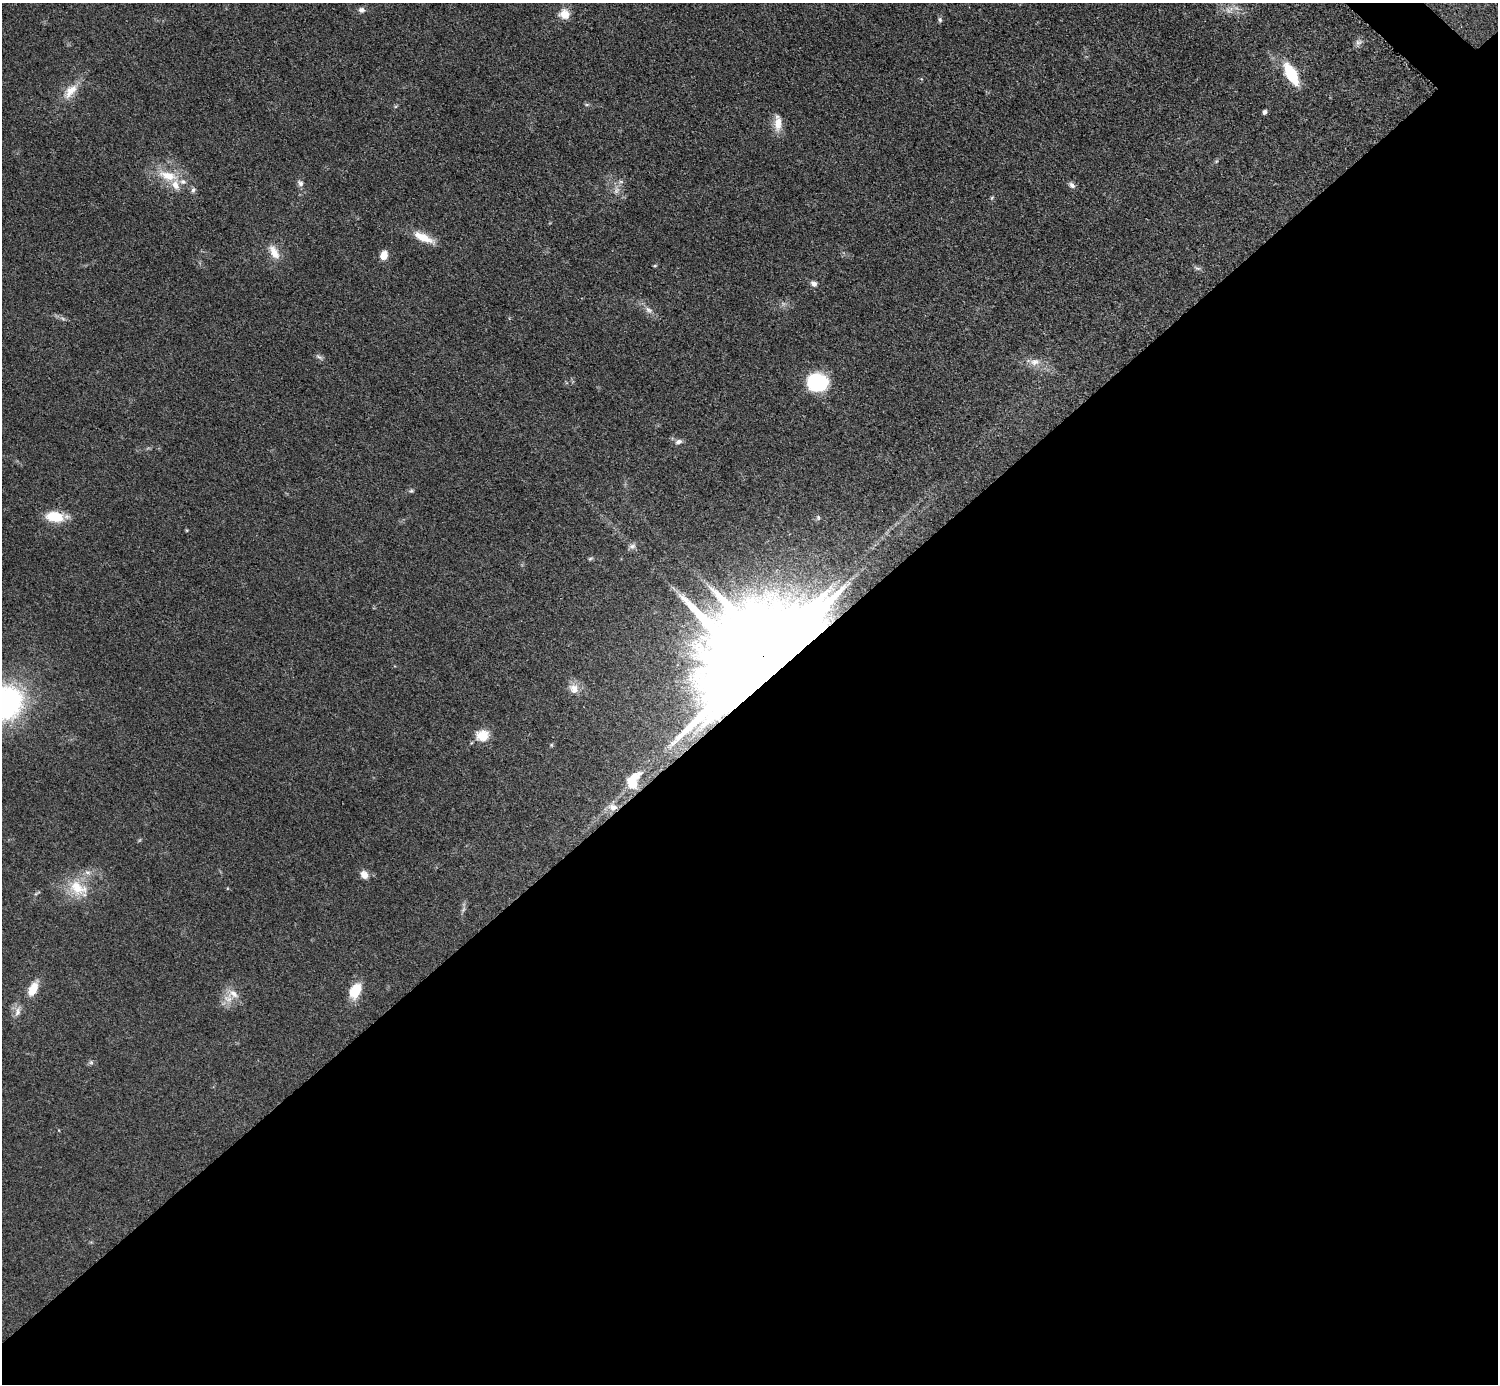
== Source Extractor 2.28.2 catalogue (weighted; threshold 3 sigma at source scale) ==
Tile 15 of 4 x 4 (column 3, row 4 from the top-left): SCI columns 3000-4495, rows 306-1687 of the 5993 x 5993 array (HDU 1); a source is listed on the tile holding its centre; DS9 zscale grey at full resolution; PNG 1500 x 1386 px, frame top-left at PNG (2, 3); no overlay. Shown black and unused: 50% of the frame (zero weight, under 3 of 5 exposures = <1% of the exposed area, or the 3 px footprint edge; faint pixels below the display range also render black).
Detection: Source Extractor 2.28.2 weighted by HDU 2 'WHT'; one run over the whole footprint, this tile lists its part. Background 0.0505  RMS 0.0053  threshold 0.0239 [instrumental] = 3 sigma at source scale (4.5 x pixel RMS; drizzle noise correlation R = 1.50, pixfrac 1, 0.05/0.05 arcsec/px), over >= 5 px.
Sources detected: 55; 1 inside a brighter object's white glare — not listed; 4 inside a brighter listed object's ellipse — not listed separately; the other 50 listed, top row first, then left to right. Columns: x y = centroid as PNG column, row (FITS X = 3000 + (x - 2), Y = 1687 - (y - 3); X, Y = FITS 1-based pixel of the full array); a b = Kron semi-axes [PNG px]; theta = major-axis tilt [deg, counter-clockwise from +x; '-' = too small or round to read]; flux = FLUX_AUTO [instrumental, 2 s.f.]
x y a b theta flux
361 10 8 7 - 1.8
1228 10 10 5 -26 2.4
564 14 13 12 - 6.4
940 20 7 5 -71 1.2
1359 42 11 7 23 2
1291 74 19 8 -61 29
70 91 26 12 48 9.2
587 104 6 4 19 0.75
1264 112 5 4 - 1.6
778 123 19 9 84 6.8
168 176 30 13 -15 14
300 183 8 7 - 1.9
1072 185 10 6 -39 1.9
193 190 8 5 68 1.4
616 190 10 7 59 2.8
992 198 6 4 59 0.72
424 238 30 9 -25 9.5
274 252 22 11 -62 6.9
384 255 8 6 75 7.4
655 266 5 3 - 0.6
1197 268 10 4 -22 1.3
814 284 8 6 -27 2.1
648 310 13 7 -34 3
319 357 12 4 -38 1.4
1035 362 15 9 7 4.7
818 383 14 12 -1 61
678 442 10 7 23 2.3
411 491 7 5 -18 0.9
54 517 16 9 -8 19
818 517 6 5 - 0.86
187 530 4 4 - 0.52
632 546 10 7 20 2
590 558 8 4 9 0.83
848 583 9 6 65 1.9
750 667 34 21 50 22000
574 689 14 12 -45 5.5
4 703 30 27 21 140
482 736 15 12 11 9.6
551 745 5 5 - 0.6
632 783 16 12 -60 9.1
613 807 12 10 -16 4.3
364 875 10 8 -48 3.9
78 888 30 19 -29 17
37 893 12 2 30 0.79
463 910 9 4 55 1.2
33 989 17 9 66 9.6
355 991 19 12 63 12
233 994 18 13 -17 7.1
18 1011 16 8 76 3.8
91 1062 6 6 - 1.1
Overlapping masked pixels (flux is a lower limit): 1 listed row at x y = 750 667
Isophote crosses this tile's border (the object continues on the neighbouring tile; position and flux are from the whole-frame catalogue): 1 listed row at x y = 4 703